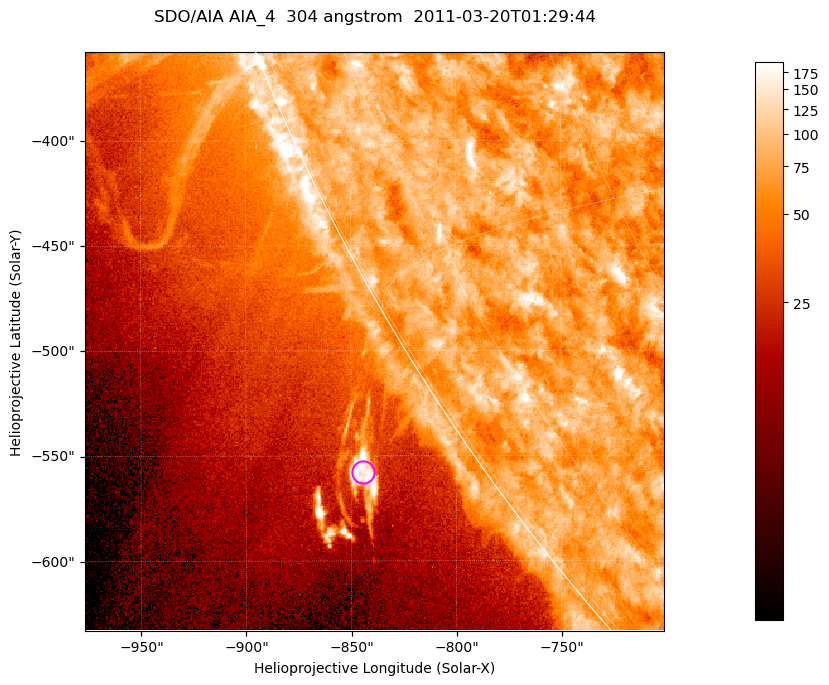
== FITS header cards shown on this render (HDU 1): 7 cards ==
TELESCOP= 'SDO/AIA '           / For AIA: SDO/AIA
INSTRUME= 'AIA_4   '           / For AIA: AIA_ATA1, AIA_ATA2, AIA_ATA3 or AIA_AT
WAVELNTH=                  304 / [angstrom] Wavelength
WAVEUNIT= 'angstrom'           / Wavelength unit: angstrom
DATE-OBS= '2011-03-20T01:29:44.133' / [ISO] Date when observation started; ISO 8
CTYPE1  = 'HPLN-TAN'           / CTYPE1; Typically HPLN
CTYPE2  = 'HPLT-TAN'           / CTYPE2; Typically HPLT

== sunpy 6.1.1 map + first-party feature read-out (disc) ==
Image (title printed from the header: SDO/AIA AIA_4  304 angstrom  2011-03-20T01:29:44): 459 x 459 px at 0.6 arcsec/px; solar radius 964 arcsec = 1606 px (partial field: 1.1% of the solar disc is inside the frame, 44% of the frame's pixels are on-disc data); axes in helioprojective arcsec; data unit not stated in the header (colour bar unlabelled)
Orientation: roll -0.132 deg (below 1 deg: not rotated)
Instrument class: DISC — disc imager (sunpy class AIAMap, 304 A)
Bright regions (active regions / flare kernels): reference = the on-disc median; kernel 5 px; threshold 5 sigma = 101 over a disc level ~75.9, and >= 1.15x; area >= 210 px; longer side >= 6 px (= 3.6 arcsec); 0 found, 0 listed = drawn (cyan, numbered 1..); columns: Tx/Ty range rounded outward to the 2 arcsec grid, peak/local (2 s.f.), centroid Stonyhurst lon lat
Off-limb structures (1.02-1.3 R_sun): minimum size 105 px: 6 found; the strongest spans PA ~120..125 deg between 1.03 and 1.06 R_sun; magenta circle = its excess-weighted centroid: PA ~125 deg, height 1.05 R_sun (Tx ~-844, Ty ~-558 arcsec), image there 4.4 x the reference